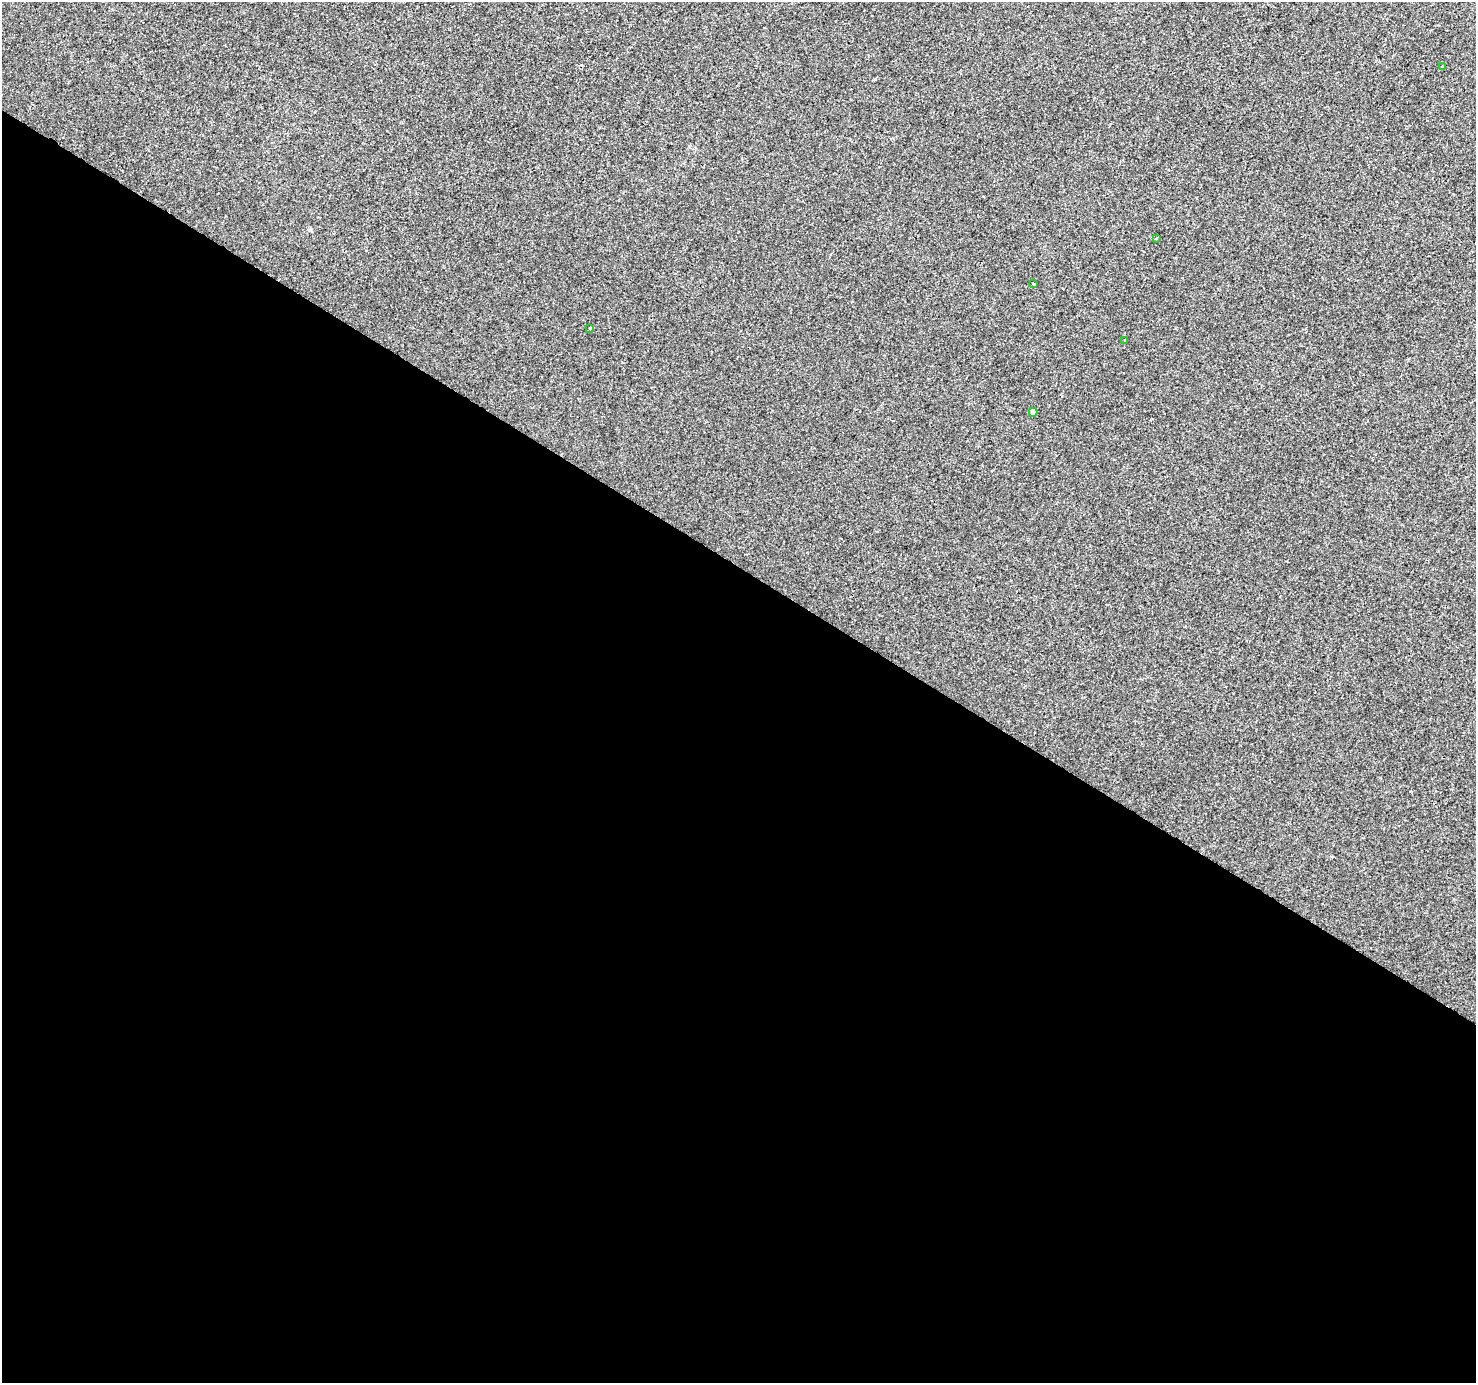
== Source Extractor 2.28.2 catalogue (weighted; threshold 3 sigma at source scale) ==
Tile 14 of 4 x 4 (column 2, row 4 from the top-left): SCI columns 1475-2948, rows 188-1568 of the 5901 x 5965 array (HDU 1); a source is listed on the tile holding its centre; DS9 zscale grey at full resolution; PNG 1478 x 1385 px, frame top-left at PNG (2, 2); each listed source drawn as its Kron ellipse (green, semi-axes under 4 px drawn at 4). Shown black and unused: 59% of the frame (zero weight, under 2 of 3 exposures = <1% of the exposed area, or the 3 px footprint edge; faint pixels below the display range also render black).
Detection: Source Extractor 2.28.2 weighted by HDU 2 'WHT'; one run over the whole footprint, this tile lists its part. Background 0.00173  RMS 0.0043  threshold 0.0194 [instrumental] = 3 sigma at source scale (4.5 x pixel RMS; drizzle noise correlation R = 1.50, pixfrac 1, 0.0396/0.0396 arcsec/px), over >= 5 px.
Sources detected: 6; all 6 listed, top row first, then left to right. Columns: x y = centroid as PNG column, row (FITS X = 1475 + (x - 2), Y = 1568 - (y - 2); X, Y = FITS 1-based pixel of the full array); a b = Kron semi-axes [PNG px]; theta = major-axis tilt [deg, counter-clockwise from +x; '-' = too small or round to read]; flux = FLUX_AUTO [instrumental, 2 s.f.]
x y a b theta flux
1442 67 3 3 - 1.1
1156 238 3 2 - 0.68
1034 283 3 3 - 1.4
590 328 3 3 - 1.1
1125 340 3 3 - 0.47
1033 412 4 4 - 2.1